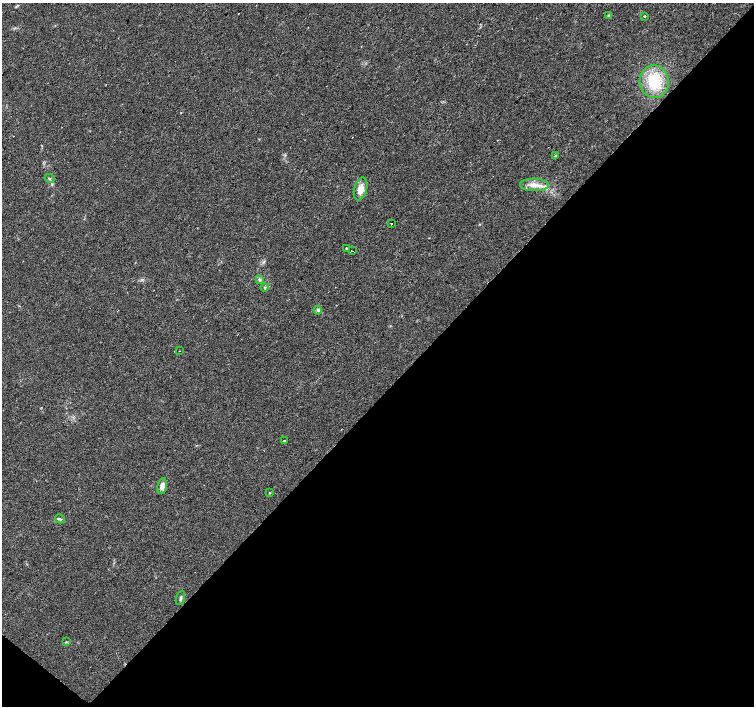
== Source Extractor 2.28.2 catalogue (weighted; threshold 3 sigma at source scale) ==
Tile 15 of 4 x 4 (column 3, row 4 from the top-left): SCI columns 3013-4516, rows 235-1641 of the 6019 x 6031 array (HDU 1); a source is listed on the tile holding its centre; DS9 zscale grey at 2 x 2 block average (1 PNG px = mean of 2 x 2 image px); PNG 756 x 708 px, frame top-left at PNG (2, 3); each listed source drawn as its Kron ellipse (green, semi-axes under 4 px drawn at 4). Shown black and unused: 45% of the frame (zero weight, under 2 of 3 exposures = <1% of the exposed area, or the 3 px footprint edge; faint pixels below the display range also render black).
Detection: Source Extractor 2.28.2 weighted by HDU 2 'WHT'; one run over the whole footprint, this tile lists its part. Background 0.0471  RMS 0.0062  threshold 0.0278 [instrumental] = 3 sigma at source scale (4.5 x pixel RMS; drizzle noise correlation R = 1.50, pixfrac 1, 0.0396/0.0396 arcsec/px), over >= 5 px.
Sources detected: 20; all 20 listed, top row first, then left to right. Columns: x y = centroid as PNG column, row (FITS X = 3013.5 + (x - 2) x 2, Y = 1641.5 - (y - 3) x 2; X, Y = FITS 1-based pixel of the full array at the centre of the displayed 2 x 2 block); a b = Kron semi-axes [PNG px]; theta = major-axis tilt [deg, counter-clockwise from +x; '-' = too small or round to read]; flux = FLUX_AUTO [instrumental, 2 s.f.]
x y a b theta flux
608 15 3 3 - 1.1
645 17 2 2 - 2.3
654 82 16 14 -84 53
555 156 3 3 - 1
49 178 5 3 - 1.8
534 185 14 6 -2 14
361 189 11 6 76 14
392 223 2 2 - 0.88
346 248 2 2 - 7.8
353 251 2 2 - 2
259 280 3 3 - 1.8
265 287 4 3 - 1.5
318 310 4 3 - 2.1
180 351 2 2 - 0.6
284 441 2 2 - 2
162 486 8 4 78 8
270 493 3 2 - 1
60 519 5 2 - 1.5
181 598 7 3 72 2.5
66 642 3 2 - 0.9
Diffuse or blended objects may show on this block-average render without a row.